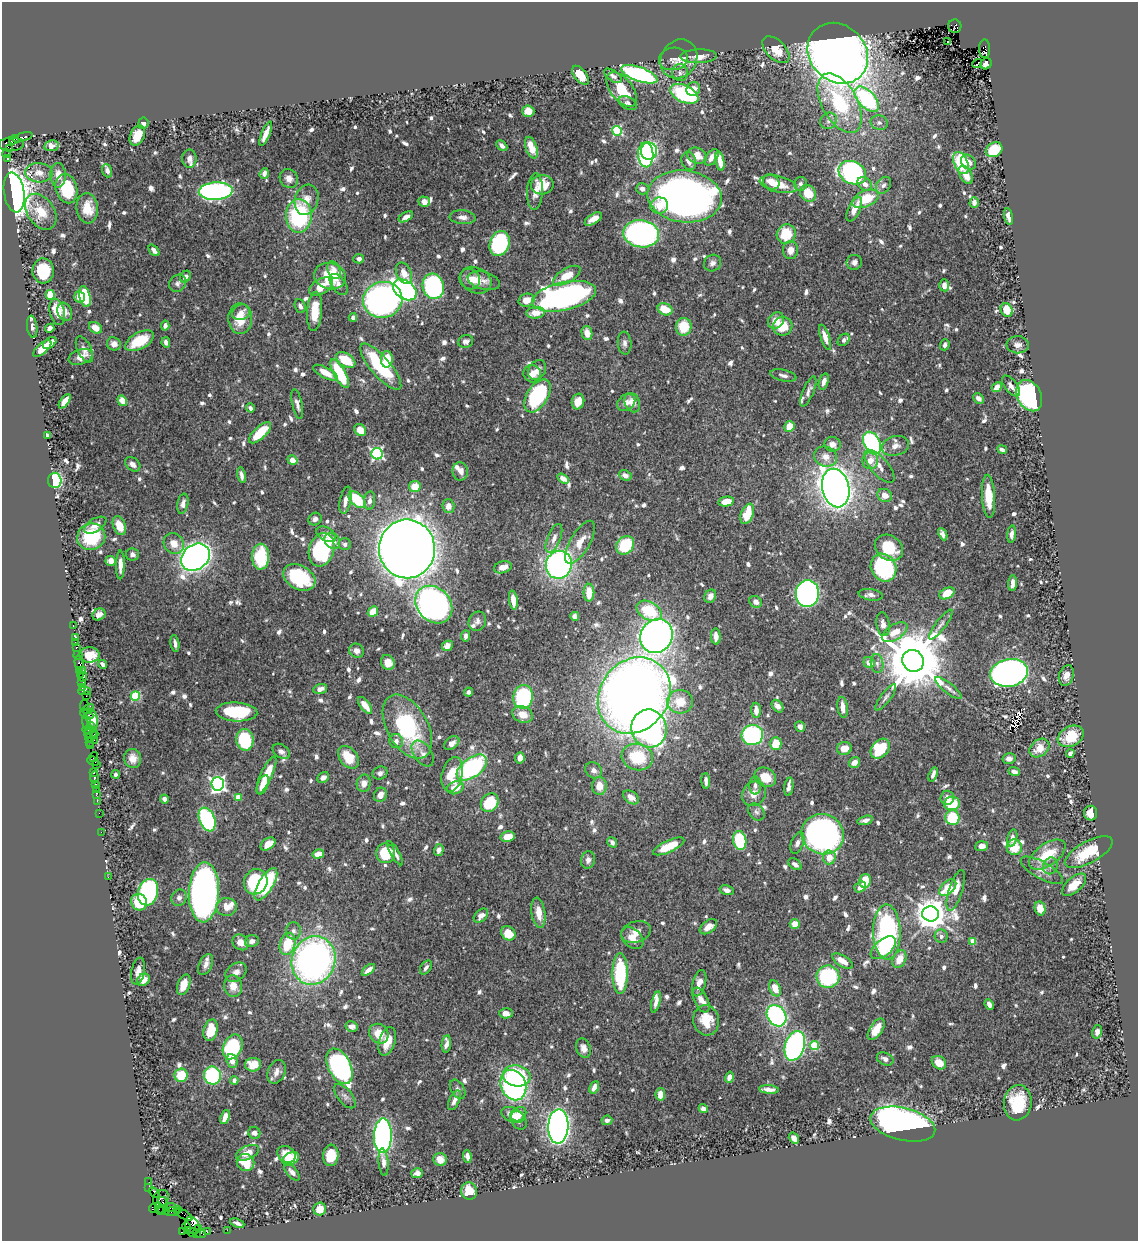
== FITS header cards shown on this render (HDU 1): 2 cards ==
NAXIS1  =                 1136
NAXIS2  =                 1239

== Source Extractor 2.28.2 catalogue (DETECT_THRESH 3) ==
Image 1136 x 1239 px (HDU 1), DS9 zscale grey, 1 PNG px = 1 image px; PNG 1140 x 1243 px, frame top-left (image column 1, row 1239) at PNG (2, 2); each listed source drawn as its Kron ellipse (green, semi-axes under 4 px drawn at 4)
Background 0.758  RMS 0.0097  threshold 0.0292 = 3 sigma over >= 5 px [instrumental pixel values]
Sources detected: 875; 2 with non-positive FLUX_AUTO (blend fragments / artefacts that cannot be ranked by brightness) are neither listed nor drawn; of the other 873, the 500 brightest by FLUX_AUTO listed and drawn (373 fainter detections omitted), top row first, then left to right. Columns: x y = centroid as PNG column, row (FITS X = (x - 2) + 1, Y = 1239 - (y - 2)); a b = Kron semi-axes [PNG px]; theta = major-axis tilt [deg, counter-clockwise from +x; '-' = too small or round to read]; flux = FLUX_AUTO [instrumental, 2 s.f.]
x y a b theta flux
955 26 7 6 - 600
948 42 3 3 - 3.2
984 49 9 5 89 440
776 50 16 9 -45 11
838 53 33 28 -45 910
699 56 18 7 2 7.5
673 59 14 11 11 4.5
679 59 20 17 56 9.7
977 64 5 3 - 4.4
986 64 6 5 - 3.4
680 73 8 7 - 2.7
639 74 19 7 -19 130
581 75 11 6 -52 13
613 76 10 5 -34 2.6
622 89 20 11 -52 18
693 89 7 6 - 6
684 94 15 8 -25 60
867 99 15 8 -47 100
628 103 10 6 -29 2.5
840 103 32 17 -61 58
528 111 6 5 - 10
828 121 9 7 42 2.7
143 123 5 5 - 3.6
879 123 9 7 -13 2.5
617 131 5 5 - 61
266 134 13 4 68 5.7
137 136 10 7 65 11
23 137 10 4 18 210
14 140 5 3 - 250
11 144 12 7 3 670
51 146 7 5 7 3.5
502 146 6 4 -45 2.4
531 148 11 5 -71 11
10 149 3 3 - 58
994 150 9 7 31 20
649 151 8 8 - 74
7 154 4 3 - 20
646 155 12 7 -88 130
697 156 10 7 -21 7.9
712 157 9 5 55 4.5
7 158 4 3 - 140
189 159 9 7 -90 3.8
689 161 9 7 -73 5
720 161 10 4 -79 7.5
968 162 8 6 -45 4.2
961 163 12 6 -67 38
107 171 7 5 -70 2.7
39 173 13 9 -4 5.8
852 173 14 11 -25 150
264 174 6 4 70 3.5
58 175 12 7 -89 7.4
966 175 10 6 -61 8
289 178 10 8 -48 4.3
771 182 9 7 -33 6.8
778 184 19 8 -12 13
801 184 7 6 - 2.3
865 184 8 6 -40 4.2
542 185 11 9 3 16
883 185 9 6 55 2.5
66 189 15 10 -75 41
642 189 6 5 - 3
216 191 17 8 3 180
535 192 18 8 87 5.8
14 193 20 10 -81 750
808 193 9 7 -53 15
685 196 37 26 -7 440
865 199 14 8 23 25
307 200 15 11 71 7.1
424 202 5 5 - 4.1
974 202 5 4 - 3.1
659 206 9 8 - 7.8
87 208 15 11 -84 14
854 209 13 6 64 6.8
41 212 20 13 -55 14
299 216 17 13 88 71
1008 216 8 4 -79 3.9
406 217 8 4 29 3.5
463 217 13 7 -5 3.5
593 219 9 5 33 7
641 234 18 13 -9 190
786 234 10 9 - 24
500 244 13 9 73 76
154 250 7 4 -49 3
790 250 9 7 85 6
359 259 5 4 - 2.8
854 262 8 7 - 2.8
713 263 9 8 - 3
334 270 9 6 -70 4
43 271 12 10 -87 24
404 273 11 7 -64 7.2
330 276 16 13 -14 23
567 276 15 7 30 15
185 277 6 5 - 3.3
470 279 11 9 -47 5.2
476 280 16 12 -27 8.2
484 281 16 9 -15 4.4
178 283 9 8 - 2.4
339 285 12 7 -54 5
944 285 6 5 - 5
321 286 13 7 30 11
433 286 13 10 -75 130
405 290 13 9 -35 220
50 295 5 4 - 22
85 296 11 5 -77 37
564 296 33 14 12 240
79 297 6 5 - 7.2
383 300 20 18 16 280
526 300 8 6 15 7.8
300 306 7 5 -69 3.1
665 309 8 5 -24 12
1007 310 7 5 -59 16
315 311 20 7 86 16
57 312 13 7 -76 13
65 312 9 7 -69 4.1
241 312 9 7 26 4.9
536 313 9 5 5 9.1
353 317 4 4 - 3
240 319 15 12 -87 15
776 320 9 7 43 8.1
165 325 5 4 - 3.2
783 326 10 9 - 14
32 327 11 5 -83 2.4
684 327 9 8 - 18
50 328 5 4 - 2.5
95 328 7 5 -35 6.8
587 333 7 5 -80 6.5
825 337 13 4 -72 5.8
844 340 7 5 48 2.3
139 341 15 8 29 22
466 341 7 6 - 2.5
166 342 5 4 - 3.3
50 343 7 4 39 7.8
625 343 11 7 -85 2.8
114 344 7 6 - 4.2
945 345 6 4 72 2.4
1018 345 11 8 -2 4
42 349 11 5 41 10
84 349 14 6 -64 3.9
80 357 12 7 18 6.1
387 359 8 6 87 14
346 360 11 6 -32 19
381 367 29 9 -49 50
537 370 10 8 55 5.2
325 373 13 5 -28 7.9
340 374 16 5 -61 40
532 374 9 8 - 5.6
783 375 13 5 -12 2.8
824 382 8 4 73 3.8
1011 386 12 6 -52 3.9
997 387 5 4 - 7
808 391 16 5 67 3.3
537 396 18 10 58 85
1029 396 16 12 -63 180
978 398 6 4 -43 3.1
65 401 8 4 54 7.4
122 401 5 4 - 8.5
578 402 8 6 75 8.8
626 402 10 7 41 4
632 403 10 7 -66 5.8
297 404 15 5 -78 3.1
250 408 4 4 - 2.5
789 426 5 5 - 10
360 430 6 5 - 11
260 433 14 6 43 20
47 435 4 4 - 3.8
872 443 12 8 -62 130
833 444 8 7 - 4.9
895 446 13 9 16 5.2
1002 450 5 3 - 2.8
377 454 6 5 - 120
826 457 11 10 - 6.6
292 460 5 4 - 8.5
870 460 9 8 - 6.4
133 464 8 6 -38 4
879 466 20 9 -49 6.4
460 471 9 7 -83 3.8
241 475 8 3 -80 2.8
625 475 7 5 -24 3.6
563 479 6 4 -32 5.6
55 480 7 7 - 65
415 486 6 5 - 10
836 488 19 13 -77 800
885 495 7 6 - 6.6
988 496 21 6 -87 16
345 500 14 5 79 5
357 500 10 6 -43 29
370 501 9 5 82 3.3
726 502 8 5 11 9.5
183 504 10 5 78 3.4
448 506 7 6 - 5
747 514 10 6 69 21
315 519 7 6 - 2.4
95 525 12 6 31 5.8
119 525 10 6 -69 11
326 534 10 6 -30 5
943 534 6 4 -65 3.2
1012 534 8 4 83 3
91 537 14 13 - 36
554 538 15 6 68 5
332 541 9 7 -47 6.7
580 542 24 10 59 10
174 544 11 9 -50 7.3
345 544 6 6 - 2.6
625 545 10 8 48 33
889 548 15 12 -35 22
407 549 29 28 - 1700
321 550 17 12 73 80
132 554 6 6 - 2.5
195 557 15 12 38 660
261 557 13 8 89 37
111 561 5 5 - 7
120 565 14 4 89 5.3
559 565 14 13 - 210
503 567 9 6 15 6.3
884 568 14 12 -59 68
299 577 17 12 -28 44
1012 583 8 3 85 3.5
589 593 9 5 90 12
947 593 8 5 27 16
807 594 13 11 86 260
871 595 12 5 -8 2.8
710 596 7 5 62 4.4
513 600 9 4 -83 7.5
756 602 7 5 -34 3.5
434 605 20 16 -47 350
649 611 13 9 -29 31
373 612 6 4 48 13
99 614 7 5 33 3
575 616 4 4 - 4
477 621 10 8 59 2.8
883 624 12 6 -80 3.9
73 625 3 2 - 18
941 625 18 5 53 3.3
895 632 14 7 31 9.4
465 636 5 4 - 2.4
657 636 17 15 57 430
716 636 8 5 -85 5.8
75 637 3 2 - 45
75 643 3 2 - 33
175 643 8 3 -81 2.4
447 646 6 5 - 5.2
76 648 3 3 - 74
356 651 7 7 - 3.4
89 655 10 7 -2 8.5
78 656 5 3 - 26
913 661 11 10 - 6800
388 662 8 6 -59 6.4
79 663 8 4 -82 210
869 663 6 5 - 6.4
877 663 10 6 -82 3
103 664 4 3 - 2.4
79 671 3 2 - 38
82 671 3 2 - 19
1009 673 19 14 11 400
80 674 2 2 - 52
1066 675 10 7 69 5.9
83 677 5 3 - 130
81 683 3 2 - 37
82 688 3 3 - 53
948 688 16 5 -39 3.4
320 689 7 4 16 3.7
85 691 6 3 2 81
468 692 4 3 - 2.4
634 695 40 34 54 840
86 696 2 2 - 33
135 696 5 4 - 43
523 697 12 10 80 75
886 697 16 5 53 2.8
680 702 13 12 - 12
84 705 6 3 84 87
365 705 10 4 -51 9.2
778 706 7 5 -52 3.4
843 707 10 5 -83 6
88 709 6 4 30 260
756 710 7 4 -89 6.2
237 712 21 9 -3 44
87 714 7 3 -25 110
523 714 10 8 -22 8.4
92 719 10 5 -79 71
87 723 7 3 -76 140
91 725 2 2 - 45
407 727 35 20 -60 71
800 727 5 5 - 3.2
649 728 19 17 -76 200
88 730 6 3 -4 150
88 733 4 3 - 82
94 734 4 2 - 38
752 735 11 10 - 99
91 736 6 2 46 54
1071 736 14 10 28 21
94 740 2 2 - 40
245 740 11 8 -81 45
396 741 7 7 - 3.4
89 742 3 2 - 45
452 743 8 5 35 3.7
776 744 6 5 - 15
91 746 4 2 - 51
844 748 7 6 - 7.5
1039 748 11 8 39 10
880 749 11 8 50 34
281 751 9 6 -36 3.1
423 753 14 9 -54 4.5
1070 753 4 4 - 2.9
94 757 5 2 - 43
348 757 13 8 -51 17
637 757 16 13 -15 31
133 758 9 8 - 5.4
520 758 5 4 - 4.3
1009 759 6 5 - 3.6
93 761 6 3 -25 59
854 762 6 5 - 4.9
97 765 3 3 - 85
472 768 17 9 36 100
593 770 9 7 -39 3.2
1014 772 6 4 -21 3.8
94 773 3 3 - 35
380 773 7 6 - 2.6
115 774 4 3 - 2.3
452 774 18 10 77 19
933 774 7 3 72 2.6
266 775 20 5 65 17
94 777 6 3 88 94
323 777 6 5 - 2.9
765 777 11 9 -32 13
706 781 8 4 -87 3.1
364 783 8 7 - 4.9
96 784 3 2 - 60
218 784 7 6 - 220
263 785 10 5 67 8.4
755 785 9 6 90 2.8
599 786 9 7 -87 7.6
789 787 9 4 84 3.8
455 788 8 6 20 10
96 789 2 2 - 34
754 794 13 11 50 6.4
96 795 3 2 - 20
380 795 7 6 - 5.2
238 797 4 4 - 9
631 797 8 6 -37 4.5
947 798 7 6 - 3.9
165 799 4 4 - 2.6
97 801 2 2 - 27
490 803 10 8 51 31
952 803 8 7 - 22
756 812 9 7 -49 2.3
99 813 2 2 - 19
1091 813 7 6 - 9.2
952 818 7 7 - 28
207 819 12 7 -67 100
865 820 8 4 14 2.8
101 832 2 2 - 19
823 834 21 20 - 320
508 837 7 5 13 9.3
1012 838 9 5 79 3.5
740 840 10 6 -80 36
612 842 6 4 -49 2.7
797 843 11 6 68 2.9
268 844 8 5 35 6.2
669 846 17 6 25 15
981 846 6 5 - 3.7
1014 847 8 7 - 14
439 850 6 4 73 3.5
1089 852 26 11 29 27
385 853 10 9 - 27
395 853 14 4 -60 3.7
318 854 6 4 14 8.6
1047 855 21 11 35 21
829 857 7 6 - 6.3
588 860 9 7 81 3.4
795 864 7 5 -32 2.9
1050 866 8 7 - 2.9
1042 870 24 8 -29 6.5
108 877 2 2 - 8.5
865 881 7 5 78 13
256 882 13 11 63 71
266 884 18 7 59 40
1074 885 15 7 42 12
860 887 6 5 - 4.7
948 888 10 6 45 21
727 890 7 5 -14 2.7
956 890 21 6 72 8.6
148 892 13 10 74 99
204 892 30 15 88 410
179 898 8 7 - 2.7
139 902 8 7 - 24
226 907 10 9 - 6.7
1040 909 7 5 -76 7.7
538 913 15 7 -82 9.6
931 914 8 7 - 1400
481 916 8 5 42 4.9
795 924 5 5 - 7.9
708 927 10 6 37 6.1
293 931 8 7 - 2.4
636 932 15 10 17 6.1
887 932 27 13 -88 120
508 933 8 6 -45 14
941 936 7 6 - 2.8
632 938 13 9 -43 6.4
252 941 7 6 - 3.5
973 941 4 4 - 7.5
241 942 8 7 - 6.5
287 944 11 7 74 21
883 948 15 8 40 15
899 959 9 6 63 9.5
314 960 24 21 70 270
843 961 12 5 -32 7.1
206 965 11 6 64 3.5
426 967 8 5 54 2.7
368 970 8 4 40 5
138 971 14 6 78 4.4
236 972 11 8 36 4.5
620 974 20 7 90 51
828 977 11 11 - 62
143 980 7 5 39 6.2
699 983 13 6 75 5.4
184 985 11 6 70 8.8
233 986 11 9 -81 7.2
775 988 8 5 -68 10
701 1000 13 7 -64 5.2
656 1002 11 4 75 3.6
989 1004 5 4 - 4
506 1013 7 5 -5 4.9
776 1016 11 9 -55 120
706 1020 15 12 -76 16
352 1026 6 5 - 3.6
876 1029 12 6 57 12
211 1030 11 7 76 22
1097 1032 7 5 79 3
379 1034 10 9 - 11
387 1041 15 8 72 10
446 1044 8 4 83 5
815 1045 5 4 - 31
795 1046 15 9 71 180
233 1047 13 9 67 59
583 1048 10 7 -68 4.5
885 1059 9 6 -25 3.6
232 1061 7 5 -69 5.2
939 1063 8 6 -37 9.6
253 1065 8 6 8 12
340 1066 19 11 -63 220
277 1072 12 8 67 4.6
181 1075 6 6 - 21
212 1076 9 8 - 61
517 1076 14 10 -11 42
729 1077 5 4 - 3.1
234 1080 4 4 - 2.7
513 1085 15 12 -66 170
594 1087 6 4 65 4.7
458 1089 10 6 -58 2.4
769 1089 10 4 -5 4.1
660 1094 6 5 - 6.1
345 1096 14 7 -51 3.3
454 1100 10 5 65 3.5
1018 1103 18 14 83 26
703 1109 5 4 - 2.7
518 1114 8 6 35 6.4
513 1115 12 7 -22 8.5
225 1117 7 4 71 6.3
519 1120 10 7 -59 3
607 1120 5 4 - 2.6
903 1124 33 16 -13 310
558 1126 17 10 87 540
254 1133 6 6 - 3
383 1136 17 9 88 200
794 1138 6 4 -57 4.4
247 1153 12 6 24 8.5
286 1154 9 8 - 8.9
331 1155 11 7 84 16
467 1156 6 4 -82 2.9
291 1159 9 5 28 16
440 1159 7 6 - 6.4
246 1162 9 8 - 17
383 1162 14 5 -85 4
292 1172 10 5 -48 3.3
417 1173 6 5 - 3.2
149 1182 2 2 - 11
149 1188 4 2 - 46
469 1191 8 8 - 11
154 1192 6 3 -42 46
161 1198 9 7 59 280
163 1203 6 4 -58 900
170 1207 6 4 20 92
154 1208 4 3 - 100
159 1208 6 4 -81 500
177 1209 3 2 - 52
320 1209 6 6 - 5.7
164 1210 5 3 - 25
172 1212 8 3 5 93
184 1215 9 3 -33 51
237 1223 7 3 -23 2.3
192 1225 9 6 -55 560
186 1227 5 3 - 66
198 1228 3 2 - 380
227 1230 2 2 - 12
183 1231 3 3 - 140
188 1231 3 3 - 160
207 1232 2 2 - 15
192 1233 4 2 - 44
197 1233 4 2 - 25
201 1234 5 3 - 52
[373 fainter detections neither listed nor drawn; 2 non-positive-flux detections neither listed nor drawn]